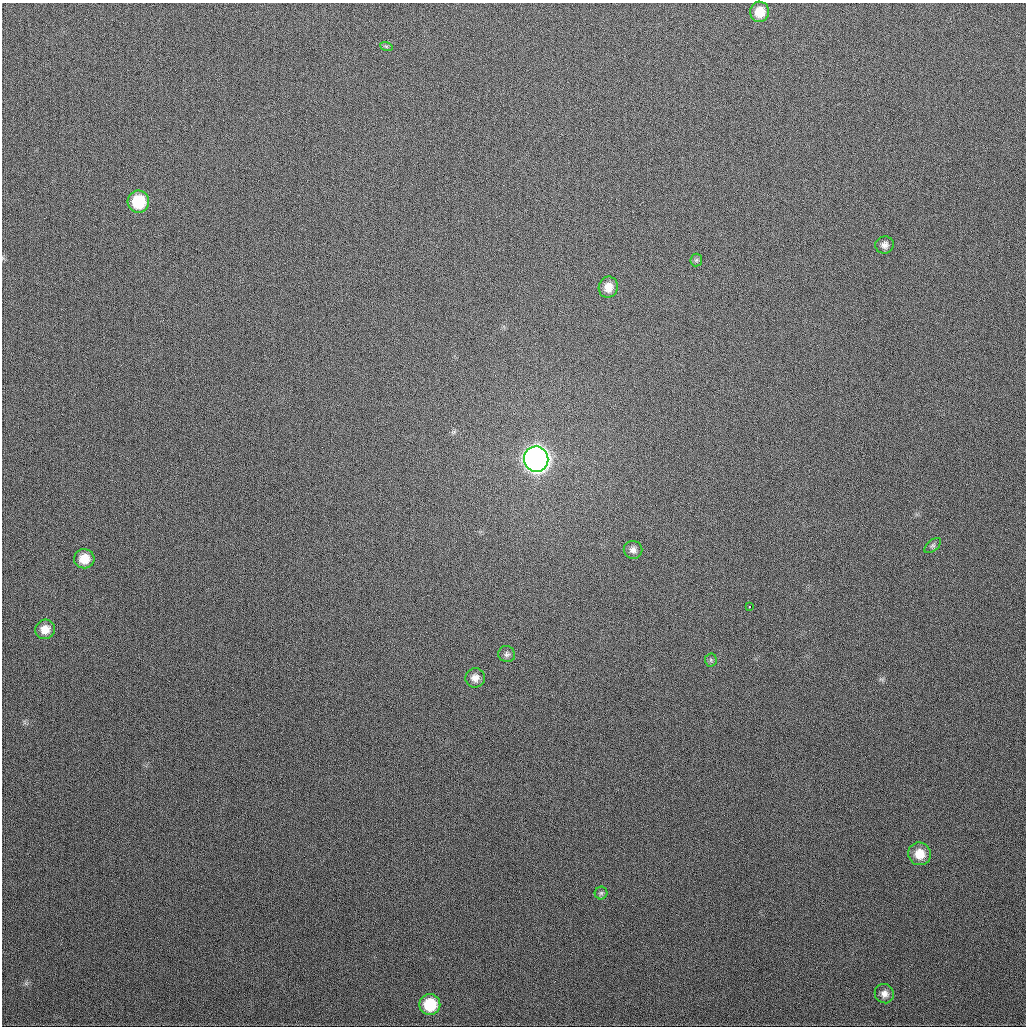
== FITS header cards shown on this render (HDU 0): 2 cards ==
NAXIS1  =                 1024
NAXIS2  =                 1024

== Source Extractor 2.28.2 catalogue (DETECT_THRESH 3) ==
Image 1024 x 1024 px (HDU 0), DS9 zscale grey, 1 PNG px = 1 image px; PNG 1028 x 1028 px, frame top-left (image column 1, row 1024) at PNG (2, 3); each listed source drawn as its Kron ellipse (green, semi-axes under 4 px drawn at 4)
Background 326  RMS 12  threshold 36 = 3 sigma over >= 5 px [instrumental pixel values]
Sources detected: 19; all 19 listed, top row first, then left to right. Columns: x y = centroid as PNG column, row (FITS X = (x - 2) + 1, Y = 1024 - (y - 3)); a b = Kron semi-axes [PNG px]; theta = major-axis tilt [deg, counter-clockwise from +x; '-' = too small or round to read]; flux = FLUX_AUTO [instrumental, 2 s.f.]
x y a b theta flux
759 12 10 9 - 14000
386 46 6 4 -19 1300
138 202 11 10 - 33000
884 245 9 8 - 3900
696 260 6 6 - 1600
608 287 10 9 - 9000
536 459 13 12 - 820000
933 546 10 5 40 2000
633 550 9 9 - 4000
84 559 10 9 - 13000
750 607 3 3 - 2400
45 629 10 9 - 9200
507 654 8 8 - 2600
711 660 6 6 - 1500
475 678 10 9 - 6100
920 854 11 11 - 13000
601 893 6 6 - 1800
884 994 10 9 - 4600
430 1005 10 10 - 29000